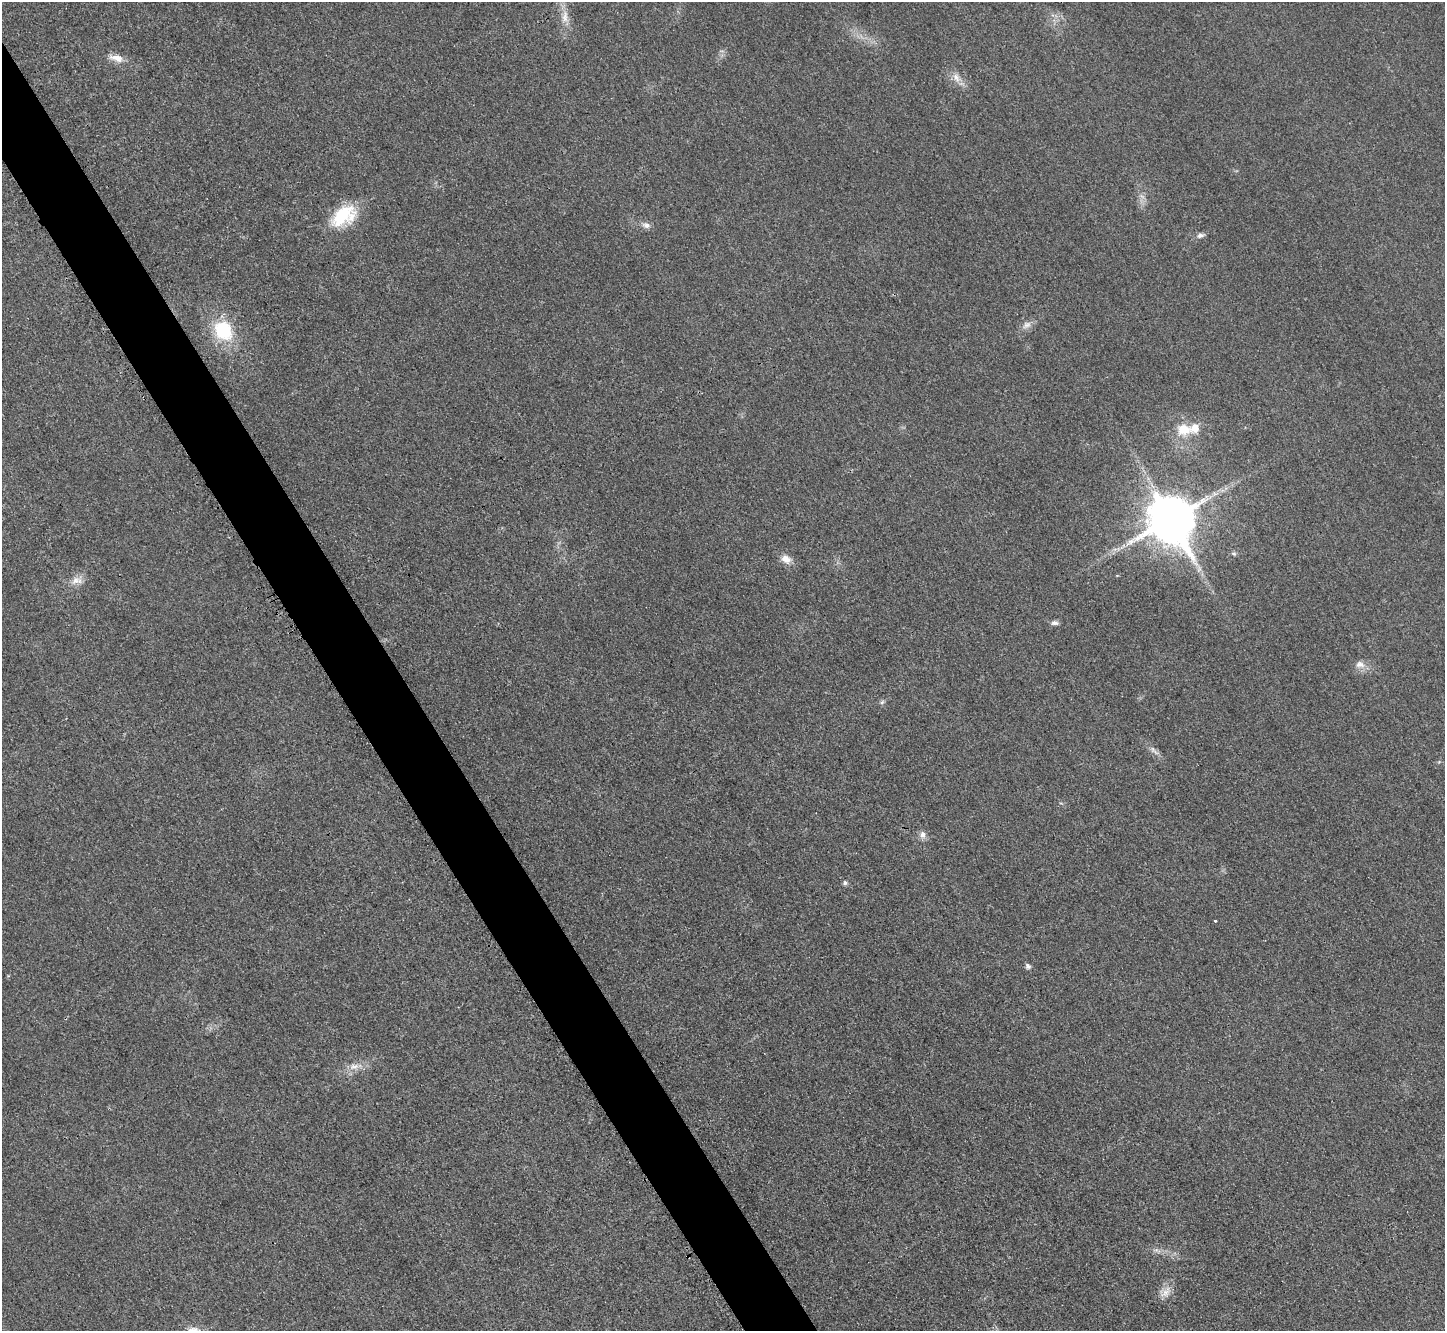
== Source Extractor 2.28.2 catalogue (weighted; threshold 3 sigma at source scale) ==
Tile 11 of 4 x 4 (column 3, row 3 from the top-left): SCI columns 2905-4347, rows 1635-2963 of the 5798 x 5788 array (HDU 1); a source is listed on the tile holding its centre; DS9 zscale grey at full resolution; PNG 1447 x 1333 px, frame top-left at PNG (2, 2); no overlay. Shown black and unused: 5% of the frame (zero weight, under 3 of 4 exposures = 1% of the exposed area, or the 3 px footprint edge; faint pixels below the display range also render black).
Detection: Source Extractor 2.28.2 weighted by HDU 2 'WHT'; one run over the whole footprint, this tile lists its part. Background 0.0298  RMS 0.0057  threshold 0.0259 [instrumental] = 3 sigma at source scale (4.5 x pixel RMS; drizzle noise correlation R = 1.50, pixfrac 1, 0.05/0.05 arcsec/px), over >= 5 px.
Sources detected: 29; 1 too faint to see at this stretch — not listed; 1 inside a brighter listed object's ellipse — not listed separately; the other 27 listed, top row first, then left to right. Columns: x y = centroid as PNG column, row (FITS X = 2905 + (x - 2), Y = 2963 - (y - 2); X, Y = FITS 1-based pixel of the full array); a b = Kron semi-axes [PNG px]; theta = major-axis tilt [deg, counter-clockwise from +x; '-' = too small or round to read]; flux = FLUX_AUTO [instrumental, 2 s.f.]
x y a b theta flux
565 17 19 8 83 6.3
116 58 19 9 -13 6.1
956 78 15 9 -60 5.2
343 216 34 21 35 29
646 225 11 8 -16 2.9
1201 235 11 6 12 2.2
1027 325 14 9 27 3.9
223 330 25 19 -60 34
1183 429 19 15 -10 13
1171 519 15 13 -58 2800
1123 546 8 4 45 1.7
1234 554 7 5 -40 1.2
786 559 13 9 -34 5.5
1199 569 10 6 69 2.1
1117 575 5 3 - 0.45
77 580 17 11 11 5.8
1055 623 9 5 2 2.2
1360 664 13 10 -5 4.5
882 702 7 4 45 1.1
1154 751 18 6 -44 3.3
923 835 9 8 - 3.3
845 883 6 5 - 1.4
1215 921 3 2 - 0.61
1028 966 8 6 -44 1.8
354 1066 14 9 12 5.5
1156 1250 9 4 12 1.5
1165 1292 19 12 42 6.1